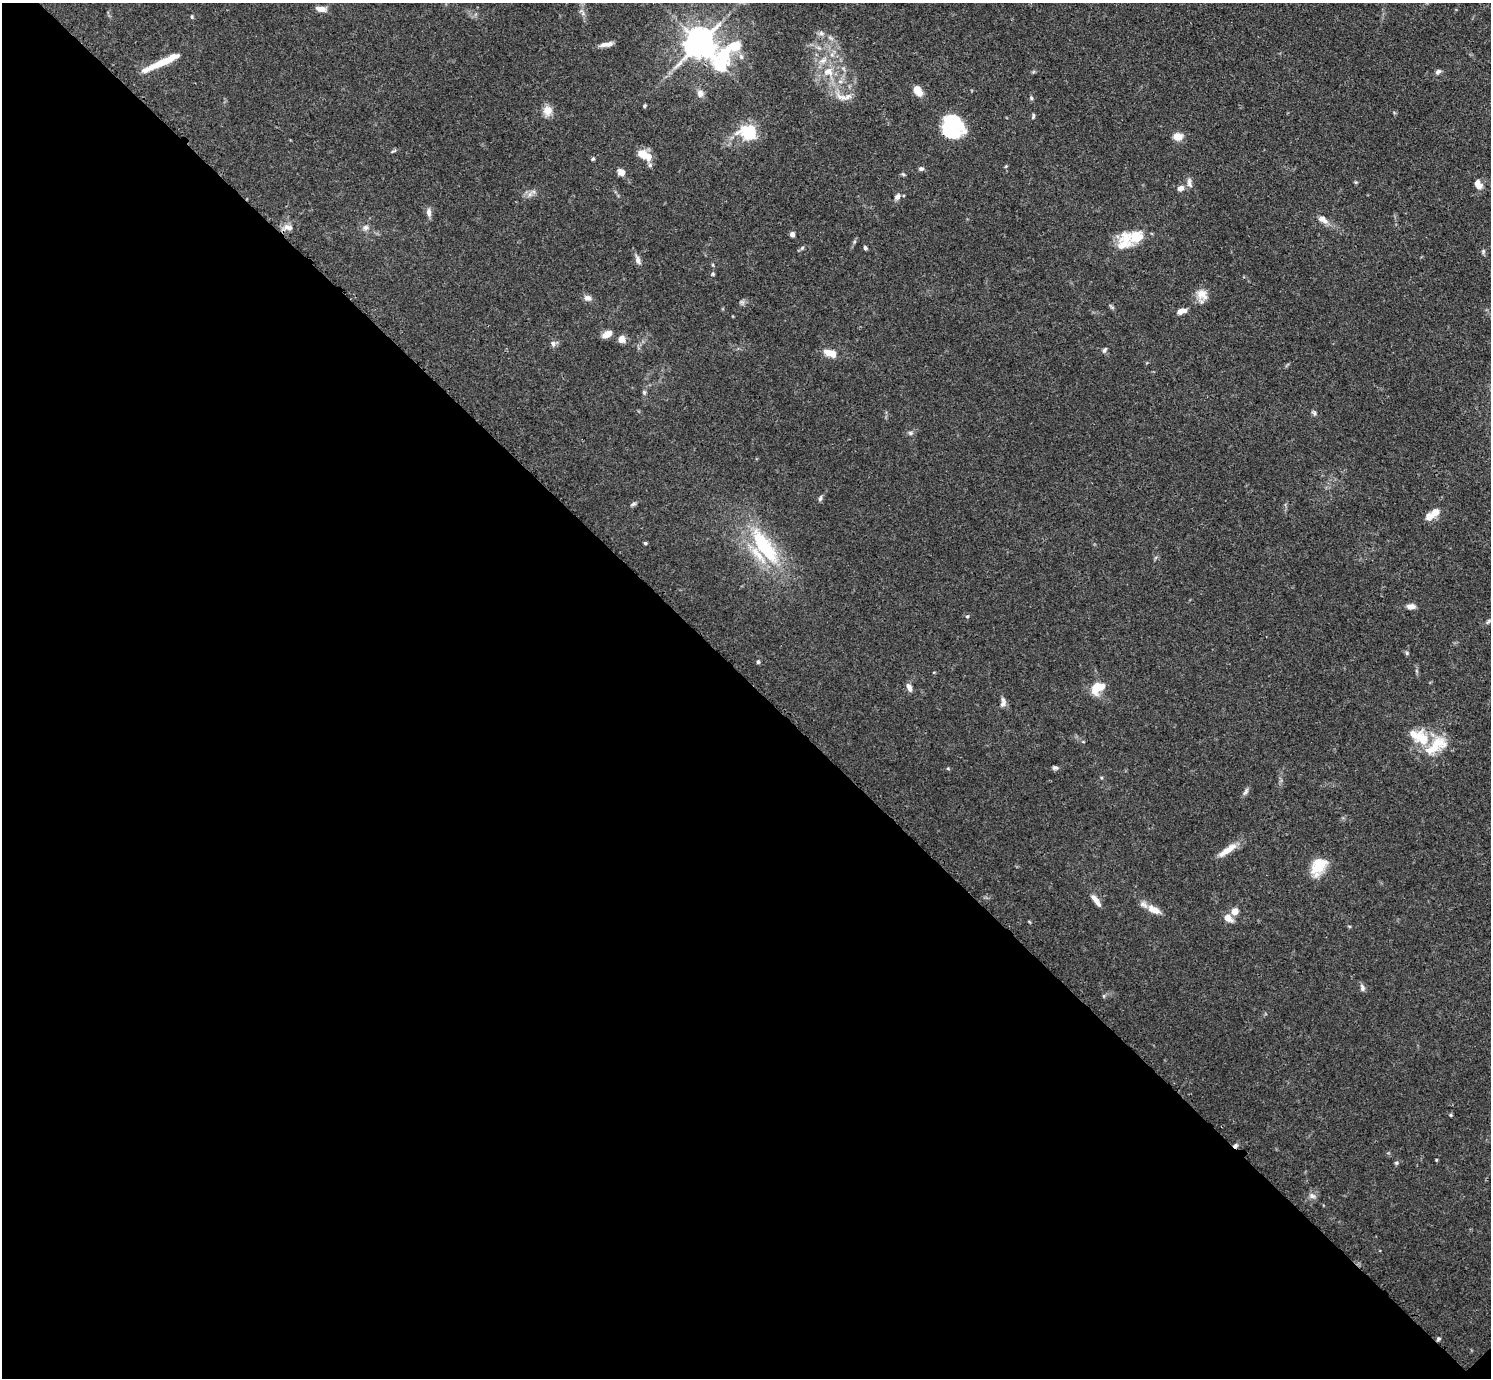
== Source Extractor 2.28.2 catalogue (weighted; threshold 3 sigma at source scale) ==
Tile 14 of 4 x 4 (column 2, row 4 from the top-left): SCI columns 1520-3008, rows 184-1559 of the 6017 x 6017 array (HDU 1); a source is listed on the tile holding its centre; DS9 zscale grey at full resolution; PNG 1493 x 1380 px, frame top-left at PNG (2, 3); no overlay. Shown black and unused: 51% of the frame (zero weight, under 3 of 4 exposures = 4% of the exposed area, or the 3 px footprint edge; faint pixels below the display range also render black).
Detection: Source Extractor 2.28.2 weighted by HDU 2 'WHT'; one run over the whole footprint, this tile lists its part. Background 0.0772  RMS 0.0036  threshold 0.0162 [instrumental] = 3 sigma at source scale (4.5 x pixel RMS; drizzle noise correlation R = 1.50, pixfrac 1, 0.05/0.05 arcsec/px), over >= 5 px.
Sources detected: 94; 1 cosmic-ray / hot-pixel residue — not listed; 10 inside a brighter listed object's ellipse — not listed separately; the other 83 listed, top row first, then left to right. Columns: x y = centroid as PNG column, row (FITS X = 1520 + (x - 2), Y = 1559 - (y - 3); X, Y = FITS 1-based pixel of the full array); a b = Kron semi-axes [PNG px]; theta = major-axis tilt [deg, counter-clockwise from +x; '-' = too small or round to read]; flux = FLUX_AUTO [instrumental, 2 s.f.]
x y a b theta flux
321 9 11 6 -7 2.7
582 12 14 6 -57 1.5
192 17 6 4 -79 0.45
821 33 7 6 - 1.1
700 43 17 10 -21 680
606 44 17 5 9 2.2
819 48 7 4 -18 0.81
167 60 48 7 25 8.9
828 72 16 12 -4 5.7
1438 72 7 5 24 0.99
918 91 11 7 -56 5.2
700 93 11 9 -76 1.9
842 97 19 8 -21 3.5
1031 98 6 5 - 0.53
644 106 4 4 - 0.49
547 110 11 9 -86 4.1
1033 116 7 4 76 0.6
952 127 23 19 -84 27
749 132 7 6 - 77
1177 136 11 8 -2 3.5
394 151 9 3 23 0.57
644 155 16 8 -33 6.2
593 159 5 4 - 0.5
1006 166 5 4 - 0.37
921 169 7 6 - 0.85
621 172 6 6 - 2.8
903 174 6 4 -42 0.51
1189 183 14 6 -78 1.6
1478 184 11 8 -61 3
1180 188 8 7 - 1.7
530 194 7 5 46 1.2
897 197 10 7 64 1.3
429 212 10 6 -85 1.8
1323 219 16 8 -33 2.6
288 227 15 8 -17 2.2
365 227 8 7 - 1.4
792 234 4 4 - 1.8
1136 237 33 19 8 9.2
802 248 6 4 46 0.56
865 248 5 4 - 0.7
1483 251 7 4 -90 0.61
638 260 14 6 -73 1.7
713 274 5 4 - 0.47
1202 294 16 13 -45 3.9
588 298 9 8 - 1.6
1112 307 7 4 -19 0.55
1181 311 10 5 19 2.7
607 334 12 6 29 3.1
621 339 8 7 - 2.8
553 344 8 7 - 1.2
1104 350 8 5 63 0.83
830 353 15 8 -19 4.5
644 392 6 4 -47 0.55
1314 413 7 5 -32 0.73
910 433 7 5 -20 0.76
820 498 8 5 72 0.79
633 504 8 4 25 0.76
1435 512 9 8 - 3.1
645 543 4 4 - 0.49
764 546 55 19 -54 31
1410 606 9 6 2 2.3
967 616 5 4 - 0.49
1407 653 5 5 - 0.54
758 662 5 4 - 0.65
909 687 10 6 -66 1.8
1097 687 14 9 28 9.1
1003 703 12 6 81 1.7
1414 734 16 8 -54 3.2
1436 745 37 17 35 11
1055 768 8 5 2 0.84
1245 792 11 5 57 1
1228 850 29 7 35 4.8
1319 865 21 14 49 9.5
1096 900 16 6 -52 2.7
1154 910 21 9 -25 4
1235 911 5 4 - 6.9
1228 918 12 8 -38 2.8
1362 988 10 6 -79 1.1
1450 1115 4 4 - 0.45
1436 1160 5 3 - 0.31
1396 1163 6 4 -21 0.55
1312 1196 10 7 -19 1.5
1438 1339 5 4 - 0.61
Overlapping masked pixels (flux is a lower limit): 2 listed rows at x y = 700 43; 1438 1339